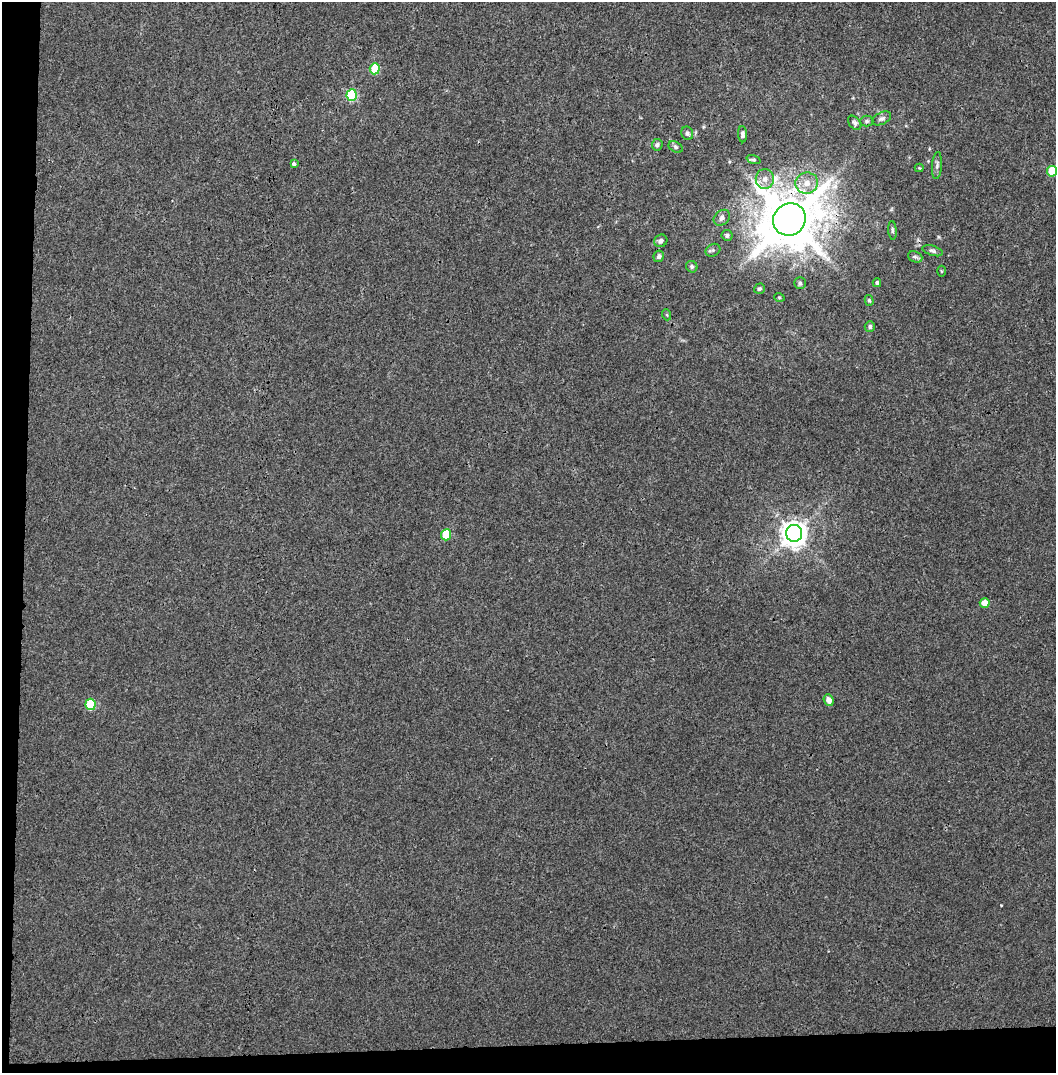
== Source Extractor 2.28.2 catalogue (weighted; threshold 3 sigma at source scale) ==
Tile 3 of 2 x 2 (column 1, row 2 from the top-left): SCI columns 1-1054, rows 38-1108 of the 2107 x 2221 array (HDU 1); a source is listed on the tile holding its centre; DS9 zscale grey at full resolution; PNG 1058 x 1075 px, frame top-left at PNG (2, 2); each listed source drawn as its Kron ellipse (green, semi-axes under 4 px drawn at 4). Shown black and unused: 5% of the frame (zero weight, under 3 of 4 exposures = <1% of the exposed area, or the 3 px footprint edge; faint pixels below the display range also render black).
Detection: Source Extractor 2.28.2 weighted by HDU 2 'WHT'; one run over the whole footprint, this tile lists its part. Background 0.00121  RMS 0.0028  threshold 0.0126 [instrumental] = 3 sigma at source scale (4.5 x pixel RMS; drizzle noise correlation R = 1.50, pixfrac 1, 0.0396/0.0396 arcsec/px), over >= 5 px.
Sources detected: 39; all 39 listed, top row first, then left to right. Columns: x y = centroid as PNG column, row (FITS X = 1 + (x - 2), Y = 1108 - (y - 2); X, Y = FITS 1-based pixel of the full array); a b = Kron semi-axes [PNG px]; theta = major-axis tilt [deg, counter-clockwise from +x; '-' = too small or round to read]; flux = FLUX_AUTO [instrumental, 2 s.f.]
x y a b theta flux
375 69 5 5 - 8.8
352 95 6 5 - 16
882 118 10 6 25 0.76
867 121 6 5 - 0.5
855 123 8 5 -50 0.68
687 133 7 5 -66 0.6
742 134 8 4 -88 0.71
657 145 6 5 - 0.63
676 147 7 5 -28 0.57
753 160 7 3 -19 0.42
294 164 3 3 - 1.4
937 165 13 5 86 0.9
919 168 4 4 - 0.28
1052 171 5 5 - 8.1
765 179 10 9 - 1.9
807 183 11 10 - 2.9
722 218 9 7 43 1
789 219 17 15 40 1800
892 230 9 3 -85 0.49
727 235 5 5 - 0.51
661 241 7 6 - 0.94
713 250 8 6 29 0.62
933 251 11 5 -17 0.69
659 256 6 5 - 0.76
915 257 7 5 -21 0.65
692 267 6 5 - 0.56
941 271 5 3 - 0.29
800 283 5 5 - 0.45
877 283 4 4 - 0.5
759 289 5 5 - 0.47
779 297 5 3 - 0.26
869 300 5 4 - 0.41
667 315 5 3 - 0.26
870 326 5 5 - 0.54
794 533 8 8 - 290
446 535 5 5 - 9.1
985 603 5 5 - 3.4
829 700 6 5 - 2.2
90 704 6 5 - 13
Overlapping masked pixels (flux is a lower limit): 1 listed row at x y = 789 219
Isophote crosses this tile's border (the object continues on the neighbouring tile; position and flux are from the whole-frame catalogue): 1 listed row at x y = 1052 171